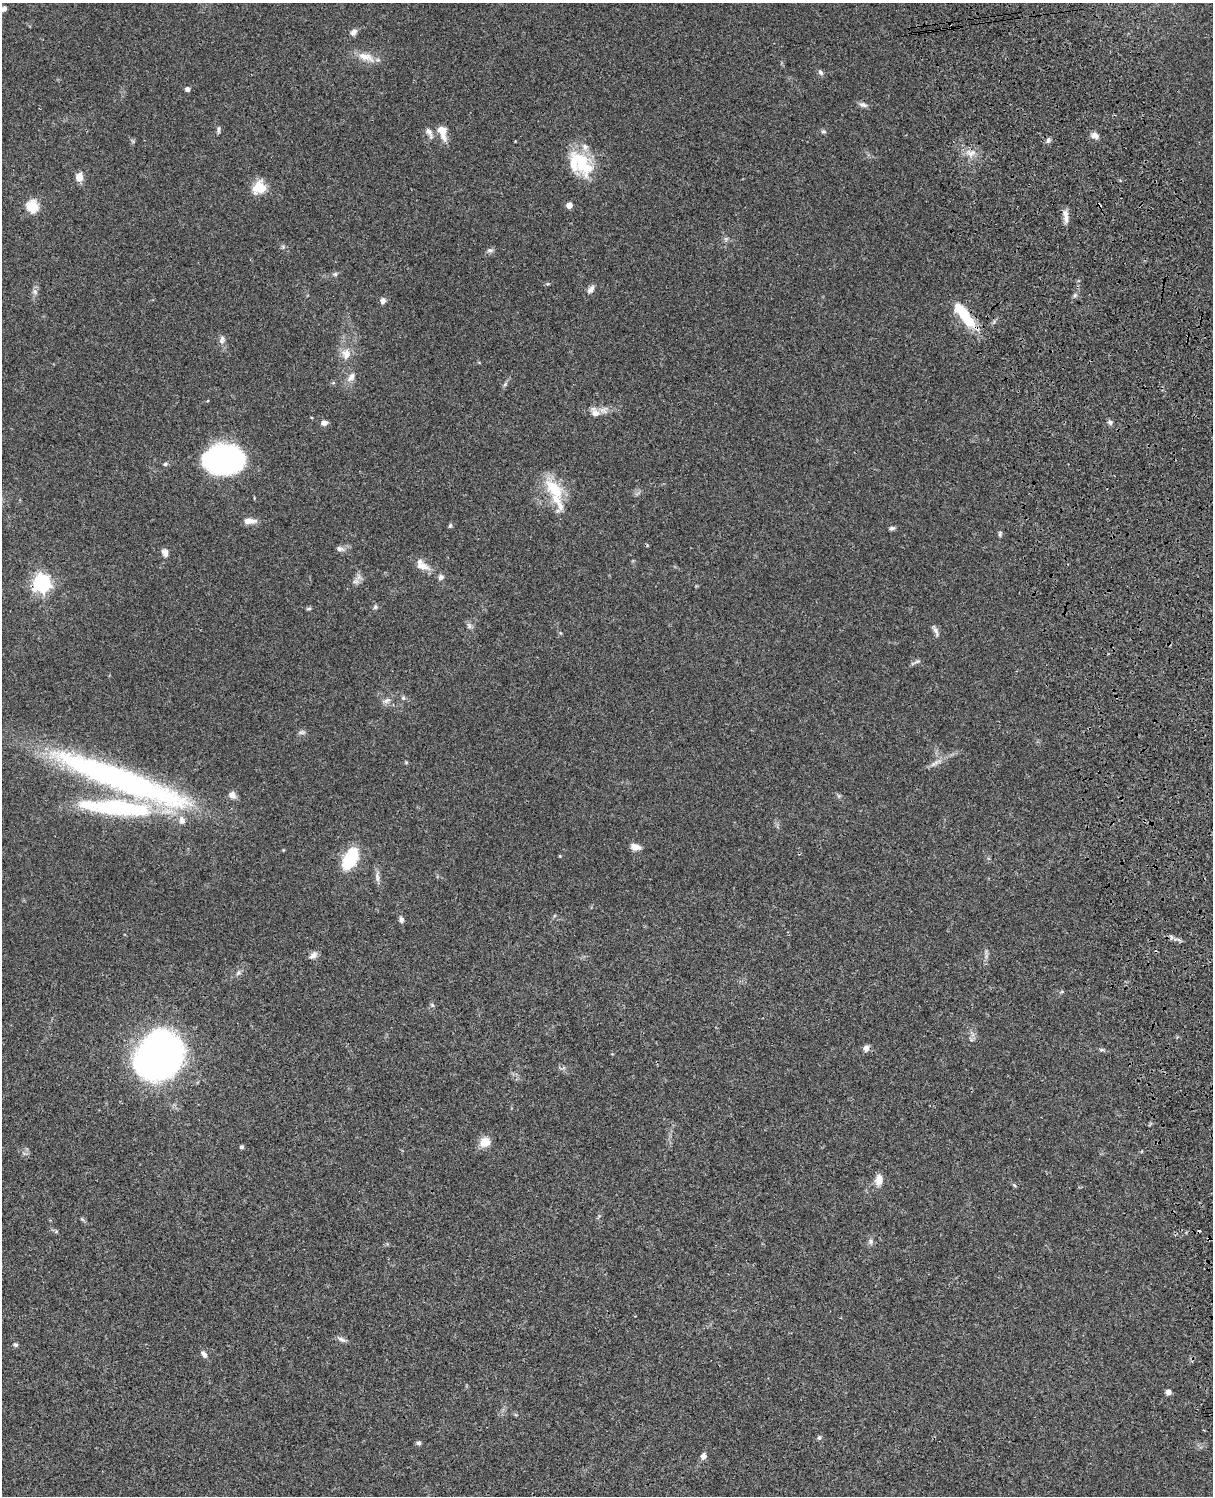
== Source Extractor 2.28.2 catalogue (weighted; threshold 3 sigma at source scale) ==
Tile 6 of 4 x 3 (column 2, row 2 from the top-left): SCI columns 1333-2543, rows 1773-3266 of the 5084 x 4925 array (HDU 1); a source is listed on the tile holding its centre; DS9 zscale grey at full resolution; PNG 1215 x 1498 px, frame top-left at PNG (2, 3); no overlay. Shown black and unused: <1% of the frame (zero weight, under 3 of 4 exposures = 6% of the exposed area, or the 3 px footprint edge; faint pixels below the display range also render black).
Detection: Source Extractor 2.28.2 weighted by HDU 2 'WHT'; one run over the whole footprint, this tile lists its part. Background 0.0756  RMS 0.0058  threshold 0.0261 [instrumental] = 3 sigma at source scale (4.5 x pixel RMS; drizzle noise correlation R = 1.50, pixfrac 1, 0.05/0.05 arcsec/px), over >= 5 px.
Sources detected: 92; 2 cosmic-ray / hot-pixel residue — not listed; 7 inside a brighter listed object's ellipse — not listed separately; the other 83 listed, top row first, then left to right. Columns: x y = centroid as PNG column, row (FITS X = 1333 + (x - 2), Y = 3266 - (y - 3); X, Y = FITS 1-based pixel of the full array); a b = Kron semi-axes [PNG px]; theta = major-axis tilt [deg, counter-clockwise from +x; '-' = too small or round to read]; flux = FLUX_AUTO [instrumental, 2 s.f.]
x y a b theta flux
4 9 7 5 53 2
354 32 8 6 46 2.5
366 57 26 10 -19 7.2
820 72 8 6 -36 1.4
187 89 4 4 - 2.1
863 105 10 6 -13 2
218 129 9 5 90 1.3
429 131 12 7 -54 2.7
823 131 6 6 - 1.1
442 132 21 10 -73 6.5
1095 135 9 7 -28 3
1048 140 8 5 70 1.5
971 153 13 9 7 4.5
585 167 31 23 -5 20
79 177 9 8 - 5
259 187 16 14 46 10
569 205 4 4 - 4.8
32 206 6 6 - 46
1066 216 17 6 -83 3.5
726 239 7 4 -72 1
490 250 9 5 9 1.5
335 274 7 5 -1 1.1
591 289 12 7 52 2.4
35 292 9 6 -63 1.8
1075 295 6 4 46 1.1
383 301 8 7 - 1.9
964 315 37 10 -51 23
222 339 11 7 74 2.4
346 354 15 11 90 5.9
351 377 14 8 52 3.6
595 412 12 8 -48 4.2
1110 422 7 6 - 1.4
324 423 7 6 - 2.5
224 459 33 23 4 140
165 464 6 5 - 0.95
554 489 27 14 -48 20
249 521 16 7 0 4.5
450 526 7 4 63 0.92
892 528 8 5 22 1.2
1000 534 8 5 89 1
340 549 12 6 -15 2.1
165 553 10 7 -75 2.7
422 566 17 9 -15 6.1
441 577 8 7 - 1.7
356 581 10 6 6 2
42 583 7 7 - 210
375 607 6 5 - 1.1
309 609 7 3 9 0.73
469 626 7 4 -90 1.3
936 631 14 5 -65 2
917 661 10 4 18 1.3
403 698 5 5 - 1.1
387 700 10 6 22 2.2
302 732 9 5 5 1.4
935 763 13 5 32 2.6
120 779 159 23 -21 190
232 795 10 8 -43 3
121 808 88 18 -6 76
635 847 11 7 -14 4.1
560 856 4 3 - 0.5
350 859 24 13 62 26
377 877 17 5 -85 2.6
401 920 7 6 - 1.8
313 955 11 7 34 2.6
238 973 8 5 45 1.3
432 1005 6 5 - 0.92
866 1048 8 7 - 2.5
1101 1050 7 5 -6 0.92
158 1056 41 34 55 300
485 1142 9 8 - 9.3
241 1147 4 4 - 1.2
879 1180 13 9 81 5
1014 1185 5 4 - 0.78
82 1219 6 5 - 0.81
56 1231 6 4 2 0.75
871 1241 7 7 - 1.7
341 1339 12 6 -27 1.9
15 1345 5 5 - 0.96
204 1354 9 5 -56 2.1
1168 1392 5 4 - 3.1
819 1438 6 5 - 0.97
418 1443 6 6 - 1.1
703 1456 7 6 - 2.9
Overlapping masked pixels (flux is a lower limit): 3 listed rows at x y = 964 315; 42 583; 158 1056